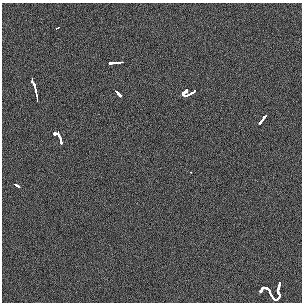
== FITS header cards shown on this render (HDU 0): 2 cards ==
NAXIS1  =                  300 / length of data axis 1
NAXIS2  =                  300 / length of data axis 2

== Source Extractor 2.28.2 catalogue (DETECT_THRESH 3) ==
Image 300 x 300 px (HDU 0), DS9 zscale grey, 1 PNG px = 1 image px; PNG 304 x 304 px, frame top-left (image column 1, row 300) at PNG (2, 3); no overlay
Background 121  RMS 12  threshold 36.9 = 3 sigma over >= 5 px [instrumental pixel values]
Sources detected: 18; all 18 listed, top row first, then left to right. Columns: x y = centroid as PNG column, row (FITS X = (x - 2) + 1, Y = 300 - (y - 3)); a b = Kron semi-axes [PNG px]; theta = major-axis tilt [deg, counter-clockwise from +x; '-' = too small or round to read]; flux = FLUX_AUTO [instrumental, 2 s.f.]
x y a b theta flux
57 28 5 3 - 6000
121 62 6 2 0 18000
113 63 10 3 3 27000
32 81 4 3 - 27000
34 85 4 3 - 16000
193 92 8 3 34 34000
36 93 9 3 -79 11000
118 93 8 3 -46 29000
185 93 8 6 57 47000
37 99 5 2 - 6700
263 119 10 3 54 41000
57 134 11 6 -49 56000
16 185 6 3 -28 18000
279 286 10 3 76 12000
261 290 8 4 42 43000
269 290 6 2 -51 15000
271 294 13 3 -54 21000
279 295 10 4 79 17000